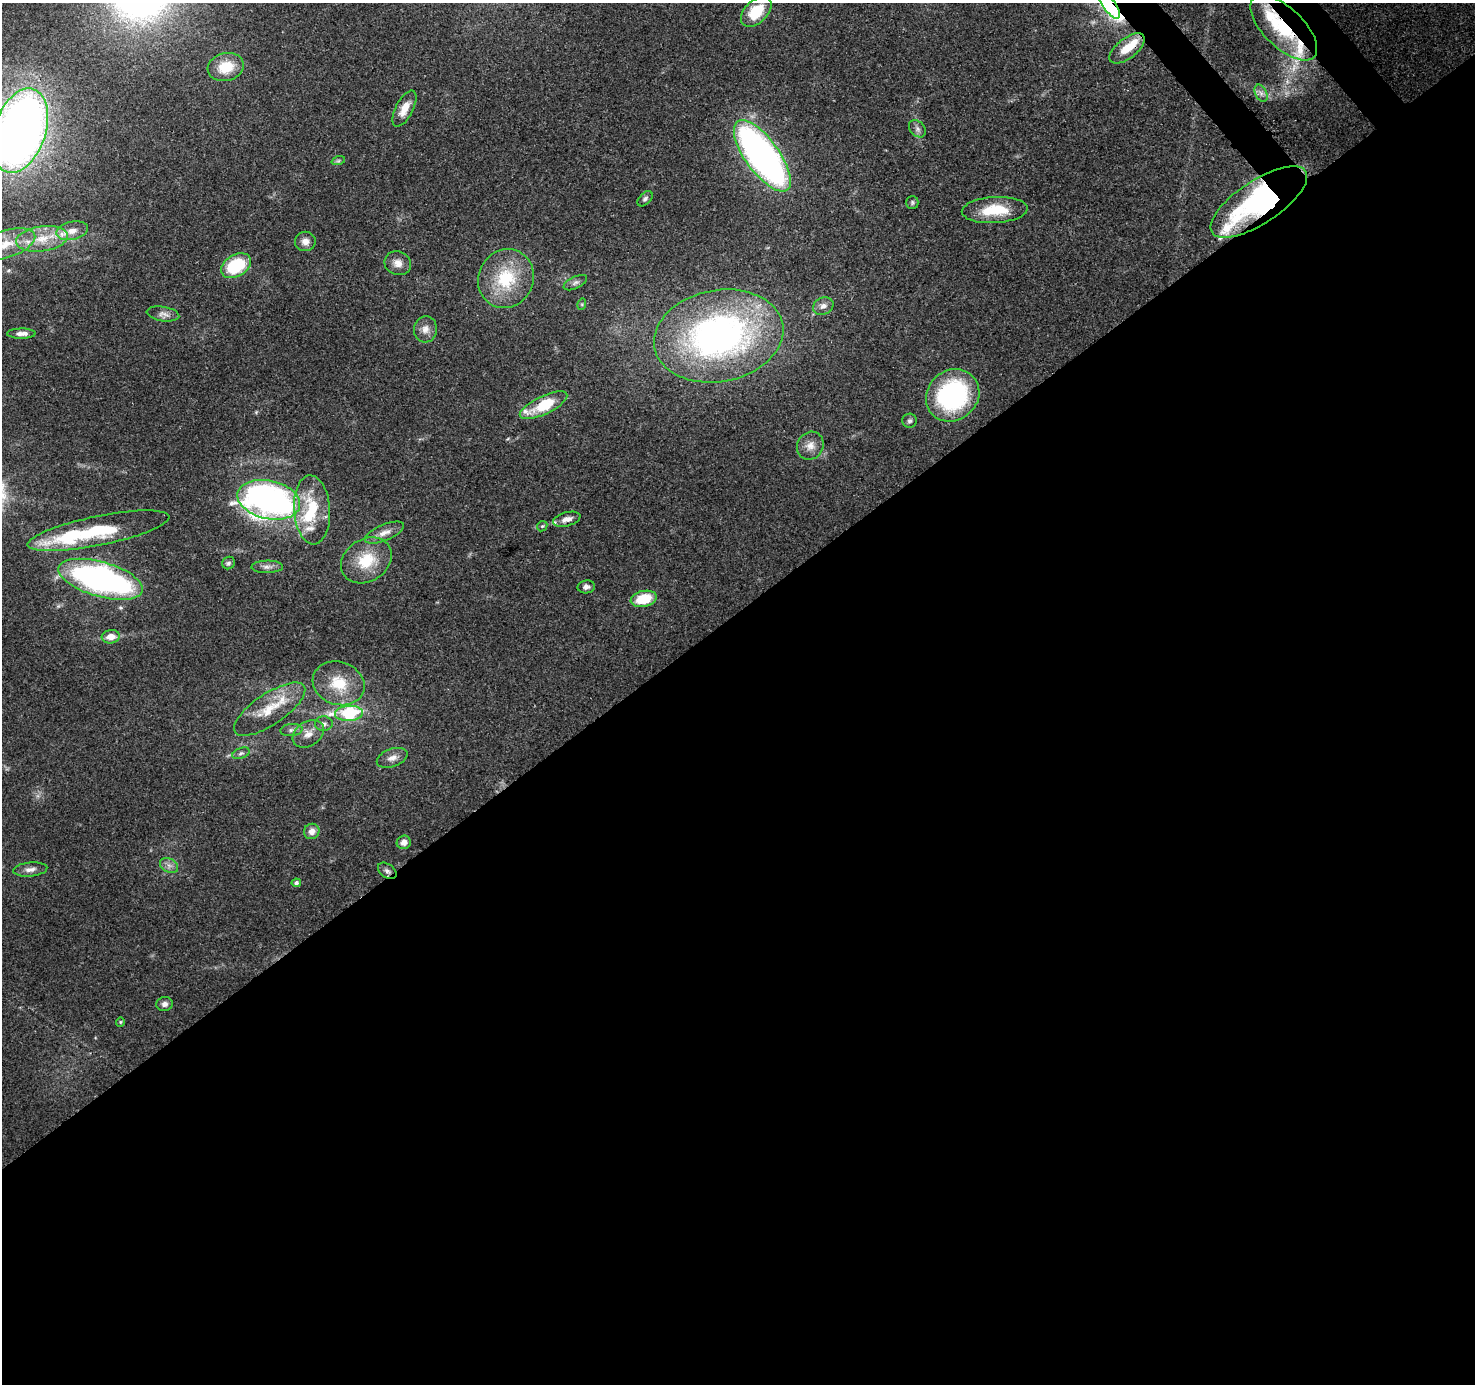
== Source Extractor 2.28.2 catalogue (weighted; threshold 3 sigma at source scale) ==
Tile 15 of 4 x 4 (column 3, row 4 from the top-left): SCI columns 3044-4516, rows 211-1592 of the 6088 x 6013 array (HDU 1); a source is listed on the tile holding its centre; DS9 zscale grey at full resolution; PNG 1477 x 1386 px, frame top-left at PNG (2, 3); each listed source drawn as its Kron ellipse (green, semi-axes under 4 px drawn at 4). Shown black and unused: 57% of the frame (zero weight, under 3 of 4 exposures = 7% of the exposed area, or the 3 px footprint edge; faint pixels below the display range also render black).
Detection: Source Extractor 2.28.2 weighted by HDU 2 'WHT'; one run over the whole footprint, this tile lists its part. Background 0.0987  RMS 0.0038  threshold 0.0171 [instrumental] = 3 sigma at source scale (4.5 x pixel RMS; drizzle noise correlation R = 1.50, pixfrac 1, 0.0396/0.0396 arcsec/px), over >= 5 px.
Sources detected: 69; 1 inside a brighter object's white glare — neither listed nor drawn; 6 inside a brighter listed object's ellipse — not listed separately; the other 62 listed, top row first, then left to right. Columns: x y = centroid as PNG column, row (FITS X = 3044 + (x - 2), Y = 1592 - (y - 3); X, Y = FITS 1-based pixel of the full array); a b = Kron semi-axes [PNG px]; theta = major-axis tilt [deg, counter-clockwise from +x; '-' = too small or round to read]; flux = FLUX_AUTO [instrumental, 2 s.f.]
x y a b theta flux
1109 5 16 6 -56 99
756 12 18 11 45 12
1284 28 42 19 -44 30
1127 48 21 10 38 8
226 67 18 14 14 10
1261 93 9 6 -65 1.5
404 109 20 8 62 5.4
917 129 10 7 -46 1.5
20 131 43 25 72 370
762 156 42 17 -54 180
338 161 7 4 18 0.68
645 199 9 5 45 0.96
912 202 6 6 - 0.7
1259 202 56 21 33 93
995 210 33 13 3 14
72 231 16 9 13 4.3
42 239 26 12 8 10
305 241 10 9 - 2.5
6 244 30 13 17 12
398 263 13 11 -22 3.3
236 266 16 11 31 22
506 279 30 27 63 21
575 283 13 6 26 1.4
582 304 6 3 72 0.42
823 306 11 8 26 2.1
163 314 16 7 -9 2.2
425 329 13 11 85 3.2
21 334 14 5 1 2.3
719 336 65 46 11 150
953 395 28 25 41 55
543 405 26 9 25 16
909 421 7 7 - 1
810 446 14 13 - 3.9
269 500 32 19 -12 170
312 510 34 18 -86 18
567 519 14 7 15 2.6
542 526 6 4 43 0.58
98 531 72 14 12 26
384 533 21 8 23 3.6
366 560 27 21 33 14
228 563 6 6 - 0.91
267 567 16 6 1 2
101 579 44 17 -16 120
586 587 8 6 10 1.6
644 599 13 8 12 12
111 637 9 6 7 3.8
339 683 26 21 -18 13
270 709 41 15 34 13
349 713 14 7 3 34
324 724 9 7 -1 1.4
291 730 11 6 5 1.5
308 734 17 12 33 4.2
241 753 9 5 21 1
392 758 16 9 19 2.8
312 831 8 7 - 2.9
404 842 7 6 - 2.6
169 866 10 7 -31 1.8
30 869 17 7 5 2.4
387 871 10 6 -37 1.5
296 883 4 4 - 0.83
164 1004 8 7 - 1.6
120 1022 4 4 - 0.45
Overlapping masked pixels (flux is a lower limit): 6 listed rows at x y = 1109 5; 1284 28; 1127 48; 1259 202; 269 500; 387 871
Isophote crosses this tile's border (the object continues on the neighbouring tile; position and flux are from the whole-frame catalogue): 3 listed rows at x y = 1109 5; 20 131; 6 244